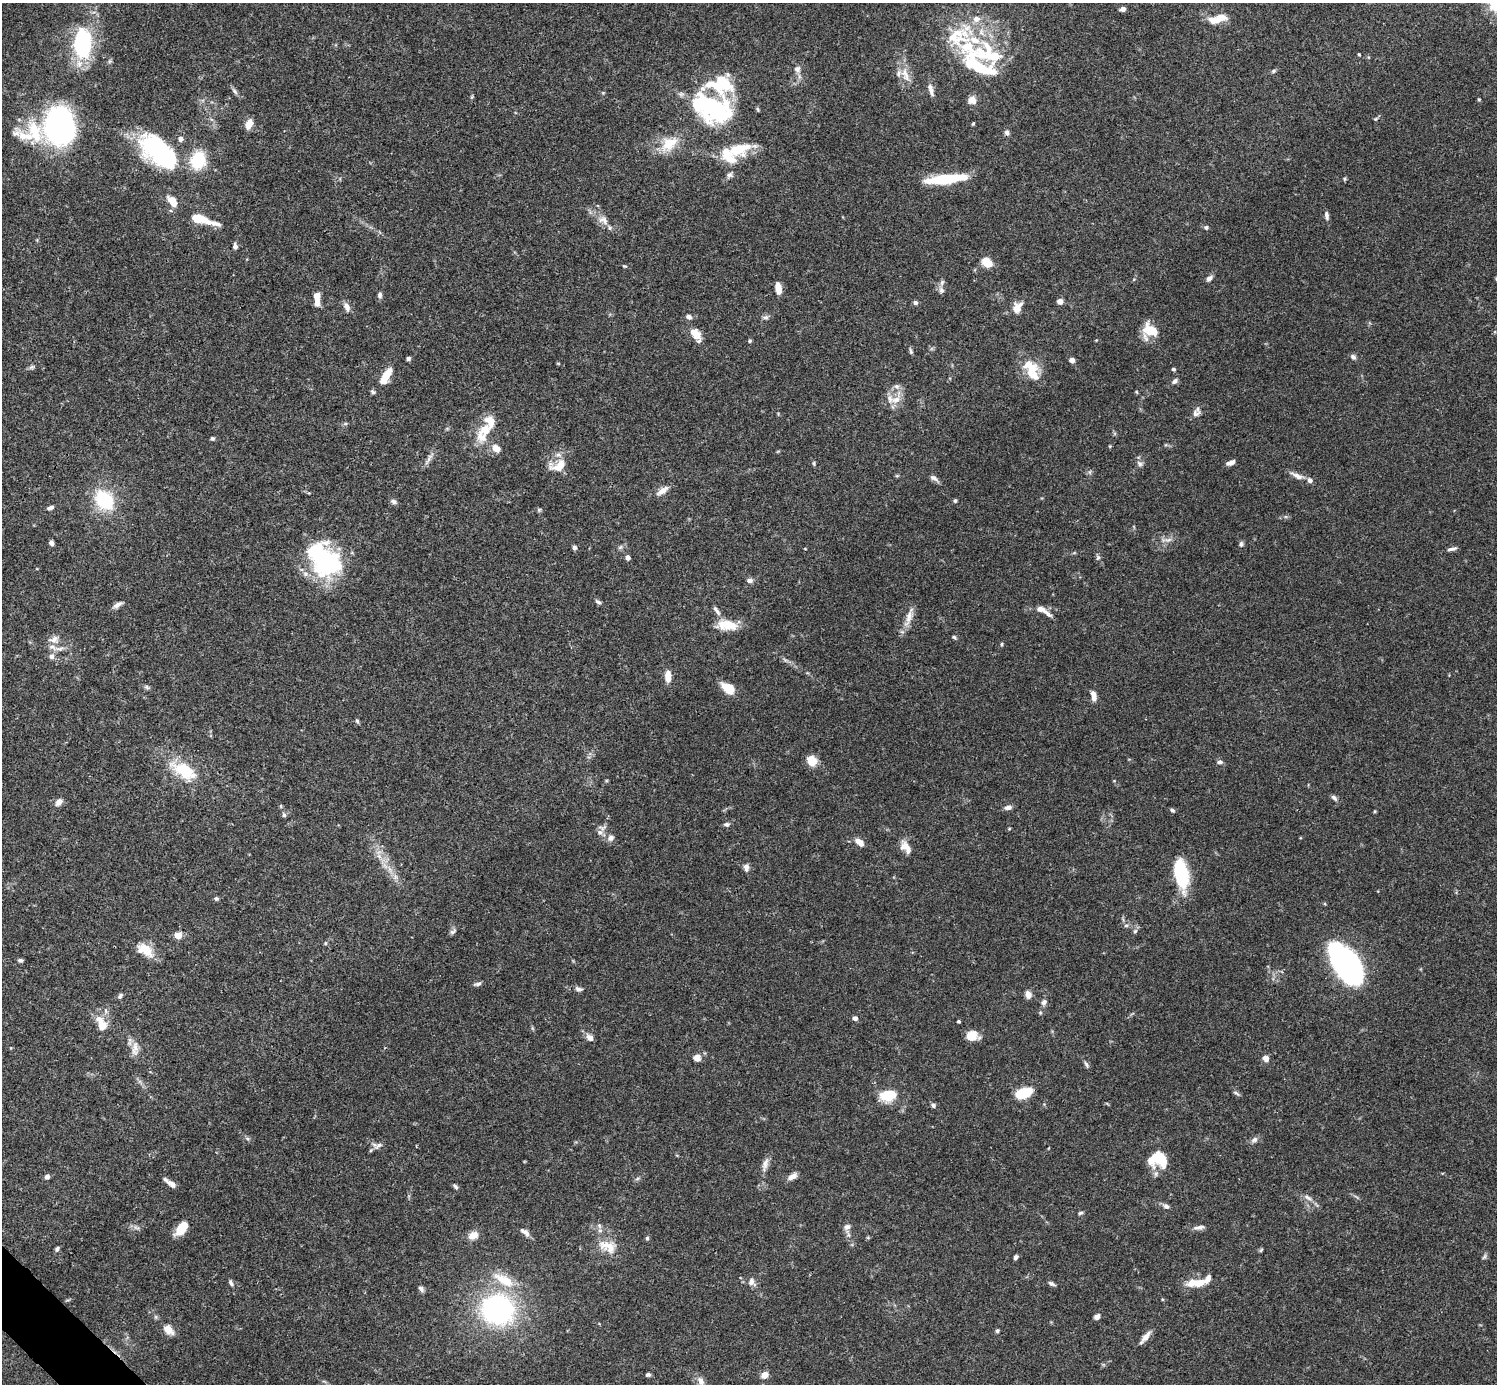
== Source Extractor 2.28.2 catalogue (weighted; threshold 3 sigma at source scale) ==
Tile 7 of 4 x 4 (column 3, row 2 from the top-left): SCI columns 2990-4484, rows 2920-4301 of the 5982 x 5981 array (HDU 1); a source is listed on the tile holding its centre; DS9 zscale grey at full resolution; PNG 1499 x 1386 px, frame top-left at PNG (2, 3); no overlay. Shown black and unused: <1% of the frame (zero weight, under 3 of 4 exposures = <1% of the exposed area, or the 3 px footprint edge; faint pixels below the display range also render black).
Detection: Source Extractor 2.28.2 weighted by HDU 2 'WHT'; one run over the whole footprint, this tile lists its part. Background 0.0692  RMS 0.0032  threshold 0.0144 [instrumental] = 3 sigma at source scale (4.5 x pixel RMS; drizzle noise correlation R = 1.50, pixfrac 1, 0.05/0.05 arcsec/px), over >= 5 px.
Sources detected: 234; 8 inside a brighter object's white glare — not listed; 31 inside a brighter listed object's ellipse — not listed separately; the other 195 listed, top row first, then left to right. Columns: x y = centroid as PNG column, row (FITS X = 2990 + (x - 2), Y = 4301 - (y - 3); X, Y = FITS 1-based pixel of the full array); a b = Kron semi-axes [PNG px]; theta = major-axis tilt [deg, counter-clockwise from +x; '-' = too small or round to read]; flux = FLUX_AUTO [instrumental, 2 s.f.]
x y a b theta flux
1123 9 6 5 - 1.4
1217 20 20 9 1 4.5
83 45 32 21 -79 25
968 47 45 26 -59 23
1359 54 3 3 - 0.31
797 69 8 8 - 1.4
1273 71 7 4 28 0.52
905 75 24 11 -70 4.3
931 90 16 6 -73 1.8
235 91 10 5 -53 0.92
603 93 6 4 0 0.35
1479 99 4 3 - 0.3
972 100 11 10 - 2.1
713 108 47 36 -36 38
1375 119 6 5 - 0.47
249 124 11 7 71 2.9
973 124 4 3 - 0.35
30 133 127 50 19 55
1007 133 8 6 -65 0.88
669 143 23 15 40 8
738 149 33 15 14 11
157 150 48 29 -49 36
198 160 16 14 73 14
730 175 9 7 18 0.96
945 179 42 8 6 19
1345 179 5 5 - 0.4
173 202 12 7 -53 4.3
1327 216 11 5 -82 1.1
200 219 19 7 -15 8.9
603 220 16 11 -35 3.2
1206 227 5 5 - 0.69
235 246 7 5 -84 1.1
987 262 11 8 -38 5
624 266 5 4 - 0.35
1209 278 9 6 41 1.3
1496 279 5 3 - 0.31
778 288 11 6 -84 3.4
941 290 9 7 -72 1.1
380 295 8 6 88 0.85
317 297 14 6 -89 4.4
1060 301 6 6 - 1.5
915 302 5 5 - 0.82
346 307 12 7 -65 1.8
1017 307 15 11 60 3.2
689 317 7 6 - 1.2
765 317 9 6 2 0.93
1150 331 17 16 - 7.5
695 334 17 10 -44 3.8
750 341 5 4 - 0.46
911 351 8 4 -73 0.6
1353 357 7 6 - 0.98
408 358 5 4 - 0.71
1072 360 4 4 - 1.9
32 367 8 5 17 0.69
1032 368 28 15 -47 6.7
1173 369 4 4 - 0.61
386 376 21 8 61 5.8
1175 381 9 6 40 1
897 386 8 7 - 1.2
373 392 7 5 -35 0.57
1137 392 5 3 - 0.31
896 400 17 9 34 3.3
1196 413 12 9 46 1.7
490 421 15 11 -65 4.2
345 424 7 4 1 0.48
482 437 18 15 -54 5.4
212 438 5 5 - 0.54
496 449 12 9 -32 2.7
429 458 23 5 57 1.7
1231 462 10 5 20 1.6
814 463 7 3 -82 0.45
1140 464 9 6 -50 1
558 466 23 12 16 5.2
1090 472 6 4 72 0.52
897 476 6 4 -18 0.36
1298 476 20 7 -22 2.2
934 478 13 6 -33 1.3
662 491 18 7 34 2.3
104 500 21 16 -51 19
955 501 5 4 - 0.52
394 502 8 6 -25 0.91
51 507 7 5 24 1
539 510 5 5 - 0.48
1168 540 13 6 6 1.5
51 543 5 4 - 1.1
1241 544 8 5 83 0.72
620 547 7 5 44 0.69
574 548 6 5 - 0.77
1452 549 13 4 15 1
317 552 45 23 -88 26
628 557 5 5 - 1.3
1098 557 7 6 - 0.69
750 581 7 5 -7 1.1
598 602 9 5 -25 0.77
117 605 14 5 30 1.4
1040 609 12 7 -13 2.2
717 612 10 6 -59 1.3
909 617 28 8 72 3.4
727 625 26 11 -6 6.4
954 637 6 5 - 0.48
54 639 14 10 11 2.5
1002 644 4 4 - 0.39
51 656 8 7 - 1.3
785 660 7 4 -18 0.64
668 676 12 6 90 3.5
147 687 8 5 -26 0.65
728 688 13 7 -33 8
1094 696 12 6 -80 2.4
357 721 7 4 -63 0.51
812 761 10 9 - 4.7
1220 762 7 5 2 1
184 771 35 17 -31 14
1334 798 8 5 -40 1
59 802 8 6 45 2.1
281 806 6 3 -72 0.37
1008 807 8 5 10 1.6
1172 810 5 4 - 0.62
1375 811 5 3 - 0.3
284 815 6 5 - 0.69
726 824 7 5 3 0.85
602 828 12 8 11 1.5
611 838 9 8 - 1.5
859 842 12 6 -39 2.5
905 847 18 10 -57 3.1
379 856 7 5 -45 1.3
746 867 10 7 -90 1.4
390 870 9 5 -59 1.5
1181 873 21 9 -78 35
216 898 6 5 - 0.54
1126 925 6 4 1 0.56
453 931 10 6 38 0.91
1135 931 7 5 46 0.64
178 935 8 7 - 2.6
325 943 5 3 - 0.31
145 950 23 13 -32 5.9
20 960 6 4 1 0.73
1347 965 35 17 -57 130
478 984 9 5 16 0.94
579 989 11 6 -12 1.1
1028 994 7 6 - 2.4
120 996 8 5 53 0.75
1044 1002 8 7 - 1.1
106 1011 6 4 -72 0.59
855 1018 4 4 - 1.6
958 1021 3 3 - 0.44
102 1026 14 13 - 3.7
972 1036 13 10 -4 4.1
590 1037 10 7 -44 1.8
135 1049 23 9 87 2.9
697 1057 8 7 - 2.1
1266 1058 7 7 - 1.7
1086 1065 10 5 -58 0.77
1023 1093 16 9 18 9.8
1236 1093 10 4 -40 0.68
889 1096 18 12 12 8.8
933 1105 6 5 - 0.82
247 1139 7 4 -45 0.57
1254 1140 9 6 27 1.2
378 1145 15 6 30 1.2
1161 1159 20 18 49 7.9
765 1165 21 7 77 2.3
792 1176 12 6 32 2
47 1177 5 5 - 1.4
637 1179 6 4 20 0.53
171 1184 15 7 -35 1.8
455 1187 8 4 -51 0.67
1308 1198 15 5 -26 1.5
1166 1206 10 6 -33 1
1080 1213 6 4 17 0.54
847 1227 10 7 13 1.3
1200 1227 10 7 10 1.3
136 1228 10 4 -13 0.87
182 1228 13 7 51 9.1
525 1232 13 6 -39 1.5
473 1235 11 8 25 3
647 1238 5 4 - 0.52
608 1246 27 14 -22 6.1
57 1249 6 4 69 0.67
1261 1250 7 4 46 0.39
1016 1257 5 4 - 0.87
1484 1257 9 4 55 0.62
752 1282 13 9 -54 1.9
231 1283 8 5 -54 0.76
1200 1283 13 8 19 3.6
1051 1284 9 4 -24 0.81
421 1289 10 5 -53 0.79
498 1309 34 30 -18 57
156 1317 6 4 -72 0.48
1097 1317 7 5 40 1.3
168 1330 12 8 -42 3.5
997 1331 5 4 - 0.53
1145 1337 18 6 51 2.3
648 1375 6 4 13 0.67
764 1375 7 6 - 2.8
701 1381 12 8 -66 2.1
Isophote crosses this tile's border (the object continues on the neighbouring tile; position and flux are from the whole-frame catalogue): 1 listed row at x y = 1496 279